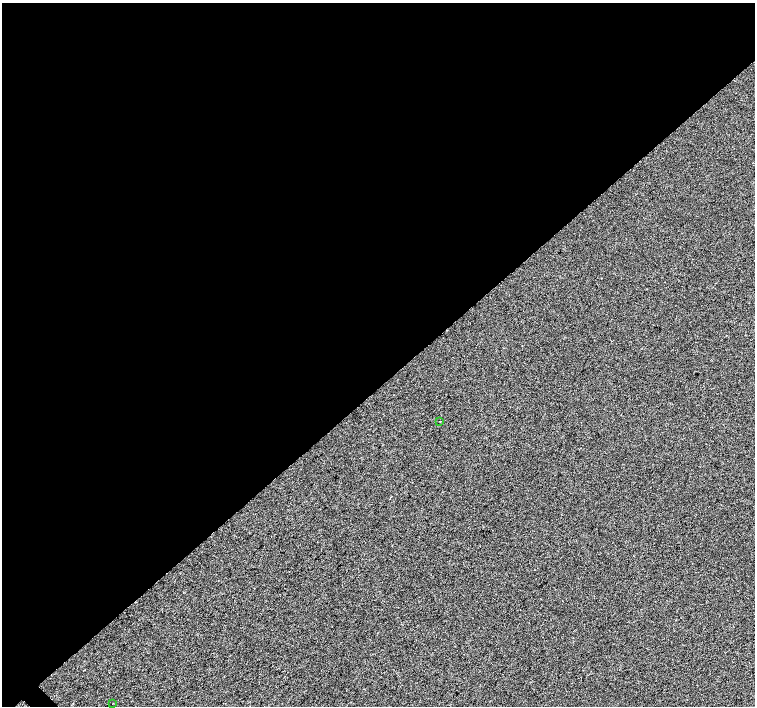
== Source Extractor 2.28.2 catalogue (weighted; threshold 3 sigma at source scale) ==
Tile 2 of 4 x 4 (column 2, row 1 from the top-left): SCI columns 1510-3014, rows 4441-5848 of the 6025 x 5999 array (HDU 1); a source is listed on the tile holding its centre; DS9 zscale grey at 2 x 2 block average (1 PNG px = mean of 2 x 2 image px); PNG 757 x 708 px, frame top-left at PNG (2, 3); each listed source drawn as its Kron ellipse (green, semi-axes under 4 px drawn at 4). Shown black and unused: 55% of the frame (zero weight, under 2 of 3 exposures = <1% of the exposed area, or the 3 px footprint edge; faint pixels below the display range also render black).
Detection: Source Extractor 2.28.2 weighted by HDU 2 'WHT'; one run over the whole footprint, this tile lists its part. Background 9.28e-04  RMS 0.0056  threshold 0.0254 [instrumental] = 3 sigma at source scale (4.5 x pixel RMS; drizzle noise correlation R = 1.50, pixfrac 1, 0.0396/0.0396 arcsec/px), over >= 5 px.
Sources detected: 3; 1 cosmic-ray / hot-pixel residue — neither listed nor drawn; the other 2 listed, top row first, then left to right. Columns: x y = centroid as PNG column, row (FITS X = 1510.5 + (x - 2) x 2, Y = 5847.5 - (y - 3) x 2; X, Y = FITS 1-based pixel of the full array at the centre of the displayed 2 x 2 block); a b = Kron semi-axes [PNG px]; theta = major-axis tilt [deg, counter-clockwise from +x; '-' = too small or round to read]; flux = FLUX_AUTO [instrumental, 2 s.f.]
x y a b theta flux
440 421 2 2 - 1.1
113 703 2 2 - 0.4